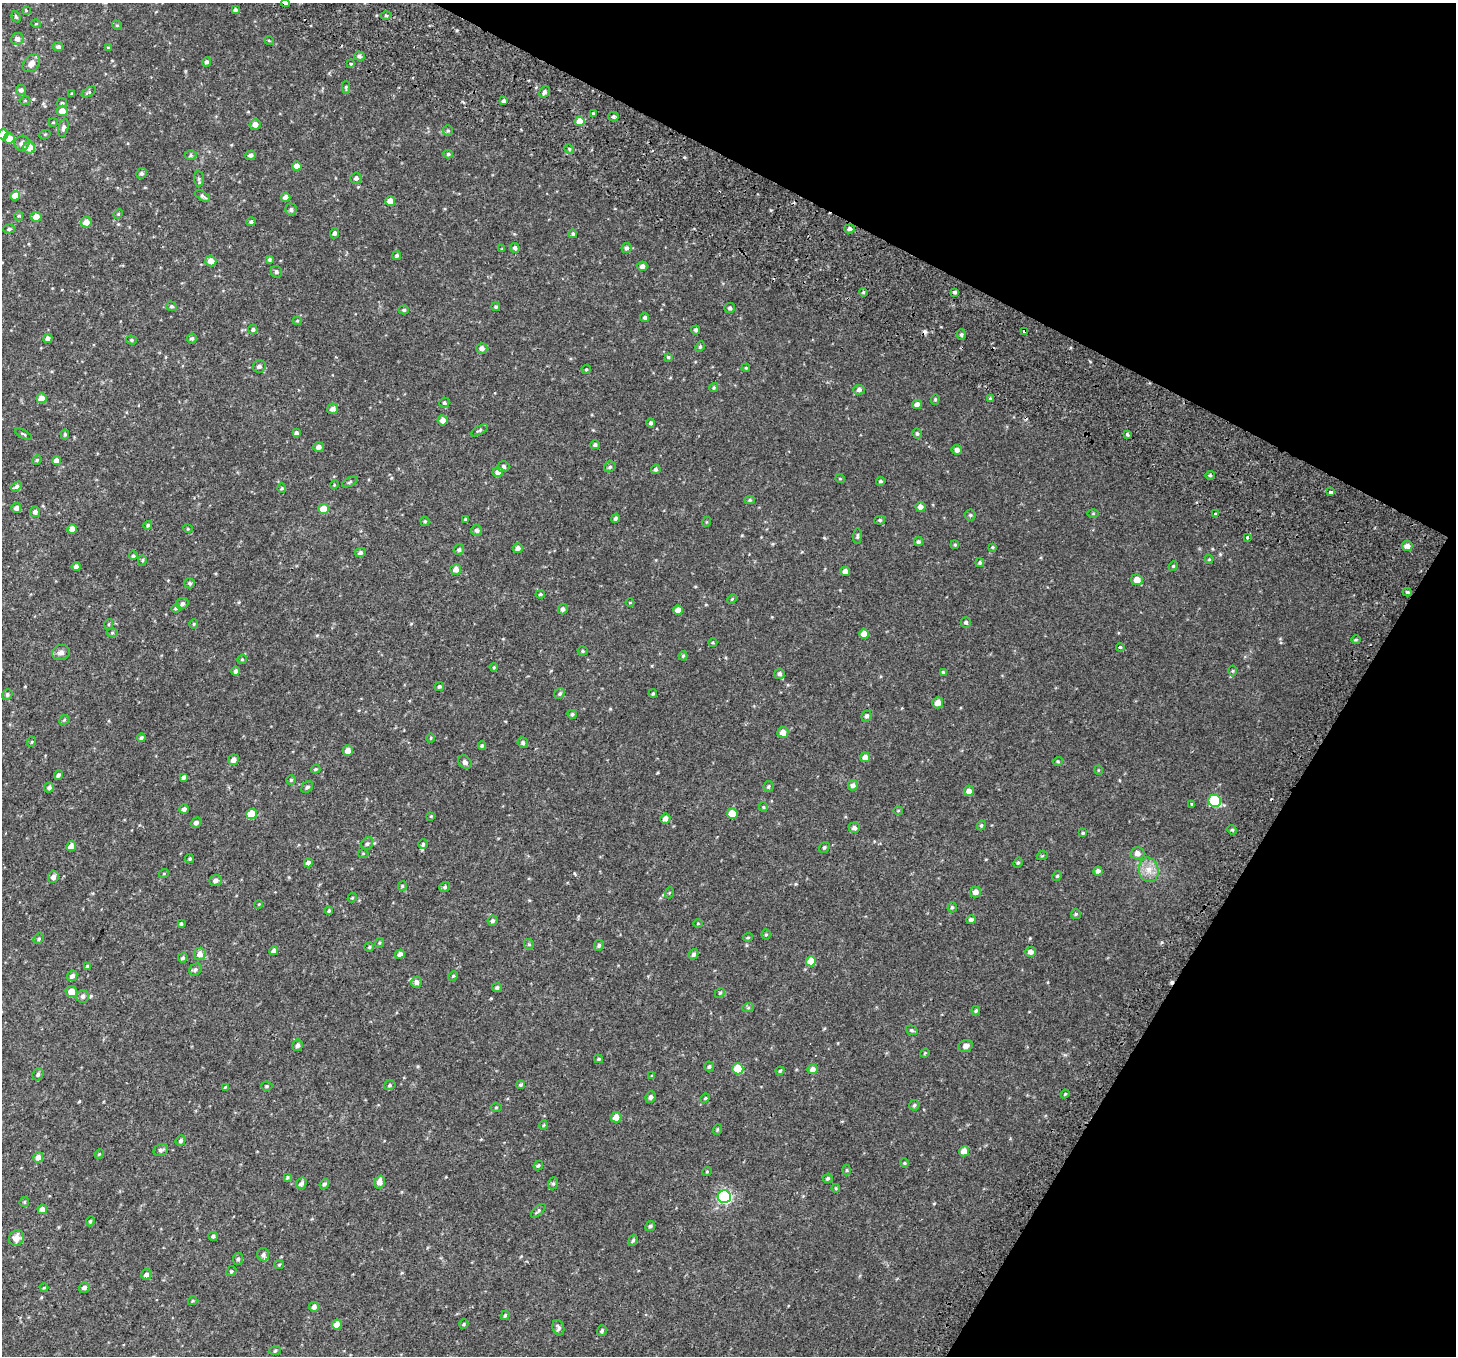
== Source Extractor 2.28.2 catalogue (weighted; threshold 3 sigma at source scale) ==
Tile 8 of 4 x 4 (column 4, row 2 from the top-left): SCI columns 4438-5891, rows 3021-4374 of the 5977 x 6104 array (HDU 1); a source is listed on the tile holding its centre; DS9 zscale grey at full resolution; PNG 1458 x 1358 px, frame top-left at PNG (2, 3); each listed source drawn as its Kron ellipse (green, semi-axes under 4 px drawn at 4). Shown black and unused: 25% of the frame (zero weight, under 2 of 3 exposures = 6% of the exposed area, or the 3 px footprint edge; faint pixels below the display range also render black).
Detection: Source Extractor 2.28.2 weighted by HDU 2 'WHT'; one run over the whole footprint, this tile lists its part. Background 0.0187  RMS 0.0068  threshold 0.0308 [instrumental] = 3 sigma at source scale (4.5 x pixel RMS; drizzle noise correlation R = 1.50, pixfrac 1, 0.0396/0.0396 arcsec/px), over >= 5 px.
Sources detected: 347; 5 cosmic-ray / hot-pixel residue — neither listed nor drawn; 1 inside a brighter listed object's ellipse — not listed separately; the other 341 listed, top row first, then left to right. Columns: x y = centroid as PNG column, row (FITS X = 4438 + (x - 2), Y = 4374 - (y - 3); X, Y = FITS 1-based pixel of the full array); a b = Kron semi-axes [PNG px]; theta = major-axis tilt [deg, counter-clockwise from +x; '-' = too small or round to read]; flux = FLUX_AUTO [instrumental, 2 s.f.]
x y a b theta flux
285 3 4 4 - 6.8
26 10 4 3 - 0.53
235 10 4 4 - 1.3
386 15 5 3 - 0.7
16 17 6 4 -71 0.88
36 24 5 3 - 0.51
117 25 5 4 - 0.81
17 39 6 6 - 2.5
269 41 5 3 - 0.46
58 47 5 4 - 1.4
108 47 4 3 - 0.47
359 56 5 4 - 1.4
206 62 4 4 - 1.4
31 63 10 7 46 3.5
351 64 3 3 - 0.73
346 87 6 4 88 0.83
21 90 5 5 - 1.7
89 92 8 4 32 0.96
544 92 6 5 - 1.7
72 94 3 3 - 0.75
25 100 5 3 - 0.6
504 101 4 3 - 1.5
62 103 5 5 - 0.85
62 111 5 5 - 5.5
593 114 3 3 - 0.73
613 116 5 5 - 1.4
580 121 5 5 - 9
53 122 4 4 - 0.54
255 125 5 5 - 3.7
63 128 9 5 76 1.8
448 131 5 5 - 0.95
3 134 5 5 - 5.9
45 134 6 3 18 0.64
9 138 5 5 - 6.6
22 143 8 7 - 2.3
29 147 6 6 - 7.9
569 149 5 4 - 0.81
448 154 5 4 - 0.92
191 155 6 4 -1 1
250 155 5 4 - 1.7
297 166 5 4 - 4.1
141 173 5 5 - 1.4
356 178 5 5 - 1.6
199 179 8 5 -87 1.3
15 196 5 4 - 6.8
203 196 8 4 -32 1.5
286 197 4 4 - 3.7
390 201 5 5 - 5.5
291 209 6 5 - 1.5
118 214 5 4 - 0.64
19 216 4 4 - 0.66
36 217 5 5 - 4.8
86 222 5 5 - 5.1
251 222 4 4 - 1.2
9 229 6 4 1 1
849 229 5 4 - 1.6
335 233 5 4 - 1.5
573 234 4 4 - 0.96
515 248 5 4 - 1.6
626 248 5 5 - 1.4
502 249 4 3 - 0.64
397 255 4 4 - 1.1
269 260 4 4 - 1.3
211 261 5 5 - 5.3
642 266 5 4 - 2.3
276 272 6 5 - 1.4
863 292 4 3 - 0.72
955 292 4 3 - 1.2
171 306 5 4 - 1.2
496 307 4 4 - 0.87
730 308 5 5 - 1.1
404 310 5 4 - 1.1
645 318 4 4 - 1.3
297 321 4 4 - 0.61
253 329 5 4 - 1.1
696 330 4 4 - 1.2
1024 331 4 3 - 2.1
961 335 5 4 - 1.1
48 338 5 4 - 2.3
192 338 5 5 - 1.2
131 340 5 4 - 0.9
700 347 5 4 - 0.93
482 348 5 5 - 2.5
668 357 4 4 - 0.84
259 366 6 6 - 2.1
746 368 4 3 - 0.55
586 369 5 4 - 0.67
714 388 4 4 - 0.82
859 390 5 5 - 1.8
41 398 5 5 - 4.6
935 399 5 4 - 0.8
990 399 4 4 - 1.1
444 403 5 4 - 1.1
917 404 5 4 - 2.7
333 409 6 5 - 2.7
443 420 5 5 - 3.9
651 423 4 4 - 1.3
479 430 10 3 30 1
296 433 4 4 - 1.5
24 434 9 3 -30 0.86
65 434 5 4 - 0.86
917 434 5 4 - 1.1
1128 435 3 3 - 1.9
595 445 5 4 - 1.3
319 447 5 4 - 2.5
957 450 5 5 - 2.4
37 460 5 4 - 0.73
56 461 4 4 - 4.1
503 467 6 5 - 1.8
610 467 6 5 - 1.3
656 469 5 4 - 1.2
498 472 5 5 - 2.8
1210 475 4 4 - 0.87
840 479 5 3 - 0.49
881 481 5 3 - 0.96
349 482 8 3 28 0.79
334 485 4 3 - 0.52
16 487 6 4 33 1.5
282 488 5 4 - 0.74
1330 492 4 3 - 2.5
750 500 5 4 - 0.83
920 507 5 5 - 2.6
16 508 5 5 - 2.7
324 509 5 5 - 12
35 512 5 5 - 1.9
1093 513 6 4 0 0.63
1215 514 3 3 - 3.6
970 515 5 5 - 1.2
615 518 5 4 - 1.3
465 519 4 3 - 0.61
880 520 5 4 - 0.95
425 521 5 4 - 0.79
706 522 5 3 - 0.52
148 525 4 4 - 1
72 529 4 4 - 4.9
188 529 5 3 - 0.52
477 530 5 5 - 1.8
857 536 8 3 86 0.91
1247 537 4 3 - 0.92
918 542 4 4 - 1.2
955 545 4 3 - 0.69
1407 546 5 5 - 2.8
992 547 4 3 - 0.62
518 548 5 5 - 2.2
459 550 5 5 - 1.2
360 552 5 4 - 1.7
133 556 4 4 - 1.1
1209 559 4 4 - 0.62
142 560 5 4 - 0.89
980 563 4 4 - 0.98
1173 566 5 4 - 0.76
76 567 4 4 - 2.1
456 569 5 5 - 3.6
845 571 4 4 - 2.9
1137 580 6 5 - 5.2
189 583 5 5 - 1.2
1407 592 4 3 - 1.4
540 594 5 4 - 0.91
732 599 5 3 - 0.61
630 603 4 3 - 0.44
182 604 6 5 - 1.8
176 608 4 4 - 1
563 609 5 5 - 1.7
678 610 5 4 - 4.8
966 622 5 5 - 1.4
109 624 5 3 - 0.63
194 624 5 4 - 0.72
112 633 5 4 - 0.68
864 634 5 5 - 6
1356 640 5 3 - 0.68
713 642 4 3 - 0.65
1120 647 4 3 - 1.1
583 651 5 4 - 0.81
61 653 9 7 14 2.3
683 656 5 4 - 0.73
242 659 5 4 - 0.65
494 667 4 3 - 0.59
235 671 4 4 - 1.6
1233 671 5 3 - 0.71
943 673 4 4 - 1.1
779 674 5 5 - 1.6
439 687 5 4 - 1.1
560 693 6 5 - 1.1
653 694 4 3 - 0.85
7 695 5 5 - 1.1
938 703 5 5 - 4.5
572 714 5 4 - 1.1
867 716 6 4 63 1.5
64 720 5 4 - 0.81
783 732 5 5 - 4.9
141 738 4 4 - 1.2
431 738 5 3 - 0.6
31 742 5 3 - 0.6
523 743 5 5 - 1.3
482 746 4 4 - 1
348 751 5 5 - 4.4
865 757 5 5 - 4.2
233 760 5 5 - 3.2
1058 761 5 3 - 0.56
465 762 7 6 - 2.1
316 769 5 3 - 0.97
1098 770 5 3 - 0.49
58 775 5 4 - 1.6
183 777 4 3 - 1.6
291 780 5 4 - 0.85
853 785 5 5 - 1.9
768 786 5 5 - 0.97
307 787 6 5 - 1.5
49 788 5 5 - 1.3
969 791 5 5 - 3.6
1215 801 6 6 - 41
1192 804 4 3 - 0.66
763 807 5 4 - 0.65
184 809 5 4 - 1.8
898 810 5 3 - 0.52
251 814 5 5 - 16
732 814 5 5 - 11
431 816 4 3 - 0.57
665 818 5 5 - 3.2
196 823 5 5 - 2
981 825 5 4 - 0.84
854 828 5 5 - 2
1232 830 5 4 - 0.88
1083 833 4 4 - 0.74
367 844 7 5 55 1.4
423 844 5 5 - 0.95
71 846 5 4 - 4.1
824 847 6 5 - 1.1
363 853 5 3 - 0.59
1137 853 7 6 - 2.9
1042 856 5 3 - 0.59
190 859 4 4 - 0.87
308 863 4 4 - 2.2
1018 863 5 4 - 0.85
1149 870 12 9 -77 5.9
1098 871 4 4 - 2.1
164 873 5 3 - 0.54
1057 876 5 4 - 0.81
53 877 6 5 - 2.8
215 880 6 5 - 2.4
402 886 5 4 - 0.71
445 887 6 5 - 1.1
975 892 5 5 - 3.5
669 893 5 3 - 0.52
352 898 5 3 - 0.67
259 904 4 3 - 0.5
952 907 5 4 - 1
329 911 4 3 - 0.87
1076 914 5 5 - 0.9
971 920 5 4 - 1.6
493 921 5 4 - 1.3
181 924 3 3 - 0.79
698 924 5 3 - 0.47
766 934 5 4 - 0.78
748 937 5 4 - 0.7
39 939 6 4 48 0.84
379 943 5 3 - 0.63
529 944 5 4 - 0.93
599 945 5 4 - 1.3
369 947 4 4 - 0.79
274 951 4 4 - 2.7
1030 952 5 5 - 2.8
200 954 6 6 - 3.9
400 954 5 4 - 2.6
693 954 5 4 - 1.5
183 958 5 4 - 1.3
811 961 5 5 - 11
87 966 4 4 - 0.77
195 969 7 5 44 1.5
72 976 6 5 - 2
453 976 5 3 - 0.66
416 982 5 5 - 2.2
497 988 5 4 - 1.3
71 992 6 5 - 6.7
720 993 5 4 - 0.79
83 996 6 6 - 1.8
748 1008 6 4 18 0.97
976 1011 5 4 - 0.97
912 1030 6 4 -21 0.99
298 1045 6 5 - 1.7
965 1046 7 6 - 2.7
925 1053 5 4 - 0.63
598 1059 4 4 - 0.73
709 1066 5 4 - 1.1
738 1069 5 5 - 17
813 1069 5 5 - 3
780 1071 4 3 - 0.66
38 1074 6 5 - 1.5
652 1076 4 4 - 0.67
390 1085 6 4 18 0.98
521 1085 4 4 - 0.93
267 1086 6 4 1 0.86
225 1087 4 3 - 0.65
1065 1094 4 3 - 0.69
650 1097 6 5 - 1.8
705 1098 5 4 - 0.72
914 1105 5 5 - 1.1
496 1108 6 4 1 0.63
616 1117 5 5 - 6
544 1125 5 3 - 0.55
717 1129 6 3 71 0.71
181 1141 5 4 - 1.3
161 1150 7 5 15 1.7
964 1151 5 5 - 5.5
99 1154 5 4 - 0.58
38 1157 5 5 - 3.4
904 1163 5 4 - 0.7
538 1165 5 3 - 0.79
847 1170 5 3 - 0.69
707 1171 5 3 - 0.54
287 1177 4 3 - 0.71
828 1178 5 4 - 1.1
380 1182 6 5 - 3.9
302 1183 6 5 - 2.3
553 1183 6 5 - 1
324 1184 5 4 - 1.1
836 1188 4 4 - 0.64
724 1197 6 6 - 110
24 1202 5 4 - 0.77
42 1209 5 4 - 3.5
538 1211 9 4 42 1.2
90 1221 5 4 - 0.79
650 1226 5 4 - 1.3
213 1236 5 4 - 0.96
16 1238 8 7 - 5.1
633 1240 6 4 70 0.94
263 1255 7 6 - 1.8
238 1259 6 5 - 1.2
279 1265 5 4 - 0.75
231 1271 5 4 - 0.86
146 1274 5 5 - 2.1
84 1287 5 5 - 2.3
44 1288 4 3 - 0.46
193 1301 5 4 - 0.65
314 1307 5 5 - 2.4
505 1315 5 4 - 1.1
337 1324 5 4 - 7.3
464 1324 5 4 - 0.74
558 1328 8 6 -73 1.7
602 1331 5 4 - 1
275 1351 6 4 3 0.92
Overlapping masked pixels (flux is a lower limit): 2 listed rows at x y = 285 3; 1024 331
Isophote crosses this tile's border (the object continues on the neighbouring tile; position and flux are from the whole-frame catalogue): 2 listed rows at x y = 285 3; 3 134